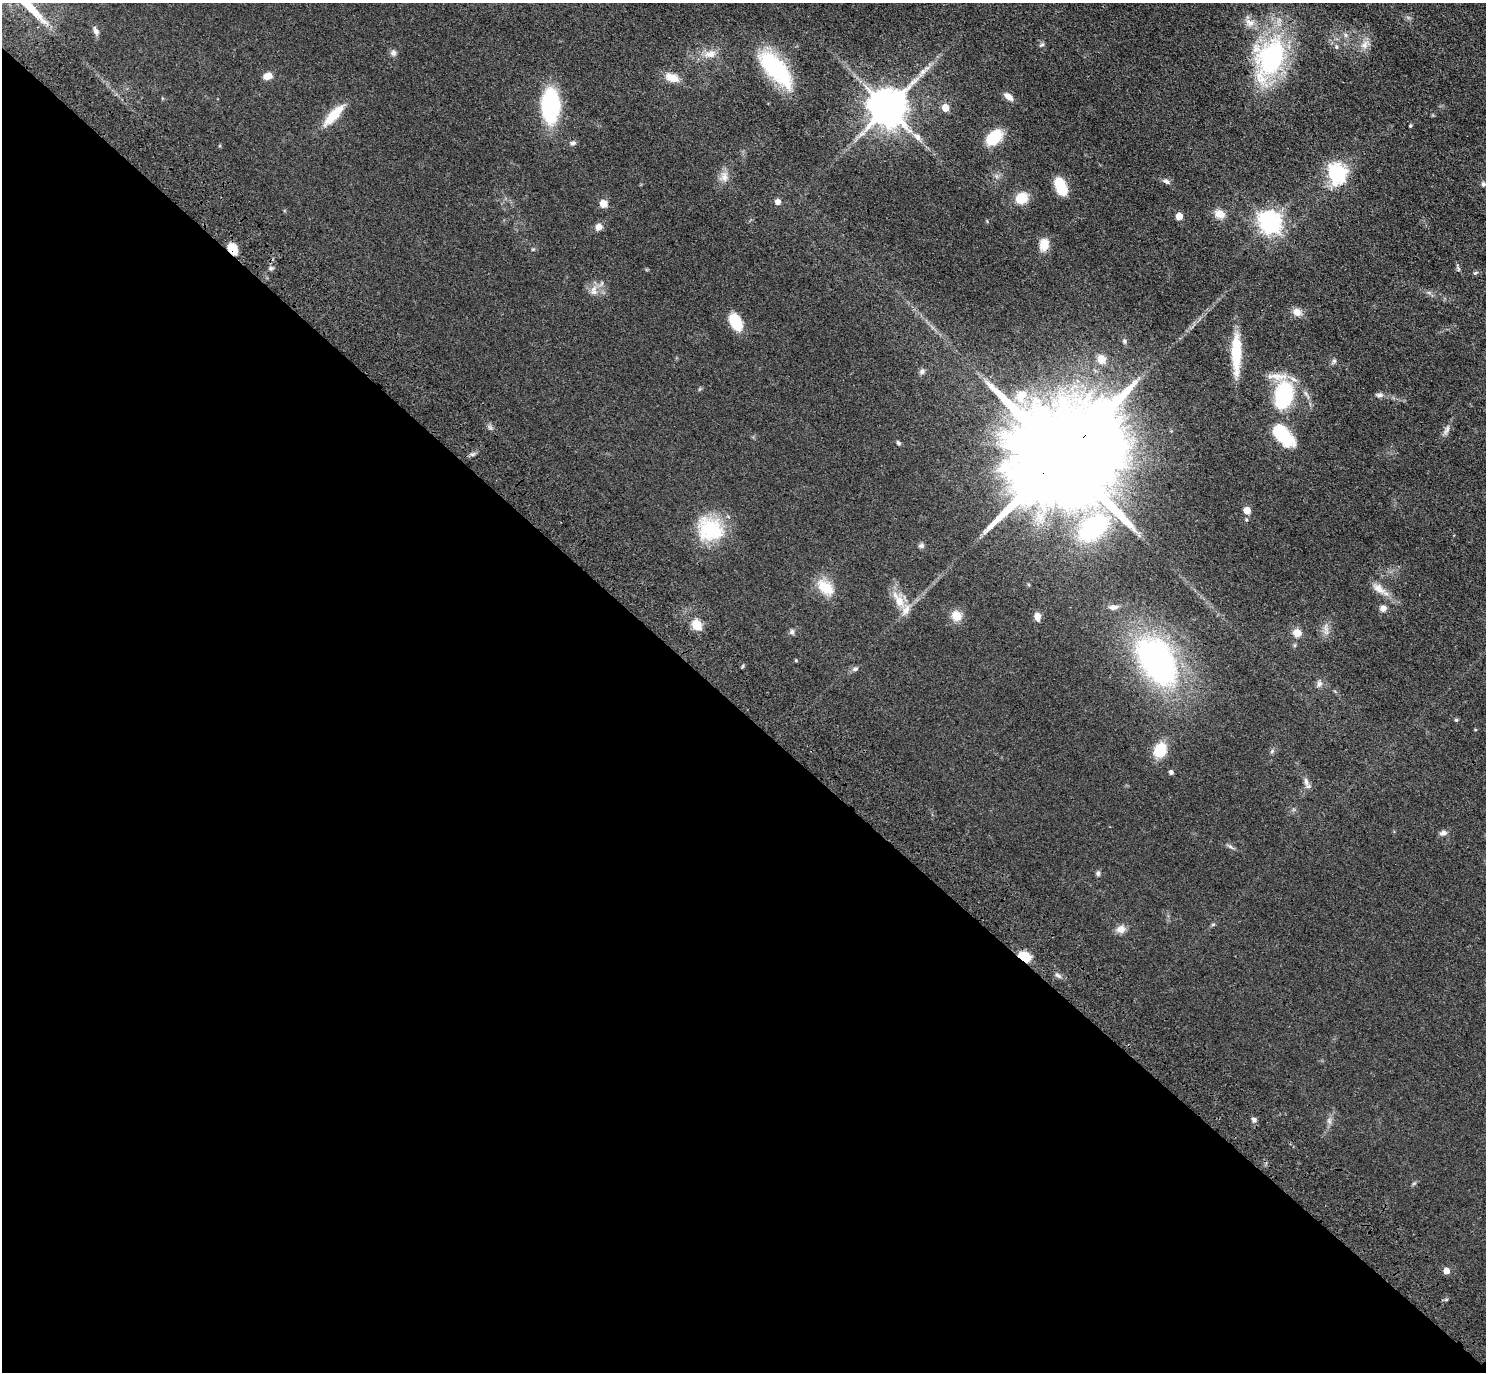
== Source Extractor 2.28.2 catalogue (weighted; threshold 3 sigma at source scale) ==
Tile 14 of 4 x 4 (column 2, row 4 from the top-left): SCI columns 1576-3059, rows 389-1758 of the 6118 x 6118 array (HDU 1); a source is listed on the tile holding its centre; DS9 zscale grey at full resolution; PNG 1488 x 1374 px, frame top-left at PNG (2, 3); no overlay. Shown black and unused: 48% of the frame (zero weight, under 3 of 4 exposures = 6% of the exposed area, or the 3 px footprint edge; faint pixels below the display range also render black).
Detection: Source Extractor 2.28.2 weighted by HDU 2 'WHT'; one run over the whole footprint, this tile lists its part. Background 0.0402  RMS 0.006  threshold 0.0268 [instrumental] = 3 sigma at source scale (4.5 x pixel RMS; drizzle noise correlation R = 1.50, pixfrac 1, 0.05/0.05 arcsec/px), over >= 5 px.
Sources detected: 93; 1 long thin detection or spike segment (spike, bleed or trail) — not listed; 1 inside a brighter listed object's ellipse — not listed separately; the other 91 listed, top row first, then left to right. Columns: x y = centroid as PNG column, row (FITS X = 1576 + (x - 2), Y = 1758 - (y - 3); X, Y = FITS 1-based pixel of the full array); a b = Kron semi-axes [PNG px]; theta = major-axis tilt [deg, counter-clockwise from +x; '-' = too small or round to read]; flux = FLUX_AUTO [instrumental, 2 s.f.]
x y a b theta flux
1250 23 14 10 -33 5.1
96 31 11 6 -67 2.4
1042 45 8 4 36 1
1365 45 14 9 55 4.7
393 53 8 7 - 2
710 54 19 10 11 7
1270 59 42 26 69 100
776 69 45 18 -49 58
267 76 9 6 9 5.5
672 77 16 9 -21 8.2
1008 97 11 6 -38 4.2
550 105 25 15 -90 75
887 108 11 10 - 1900
945 108 5 5 - 12
334 115 31 9 47 15
1410 126 3 3 - 0.81
917 137 11 7 -38 3.8
994 137 15 10 40 23
572 143 7 6 - 1.4
1337 173 8 7 - 220
724 177 16 10 -88 4.8
1166 181 9 6 -21 1.9
1483 184 6 5 - 1.4
1061 187 19 10 -67 16
1022 198 13 11 36 12
778 202 5 5 - 4.4
603 204 5 5 - 14
1220 214 12 9 -23 5.8
1179 216 5 5 - 10
1269 223 8 7 - 390
599 227 9 8 - 3.2
1044 244 15 11 84 7.4
232 248 11 8 -56 12
533 249 6 3 18 0.66
271 268 6 5 - 1.2
1458 268 11 4 -67 1.2
1475 273 7 4 29 1
594 292 10 8 -22 3.5
1297 312 11 10 - 4.4
735 322 18 11 -64 17
1124 341 6 5 - 1
1236 353 43 9 90 24
1101 359 5 5 - 17
1334 361 7 5 44 1.2
922 371 8 6 89 1.6
1275 376 30 10 -1 8.3
1284 395 24 16 78 55
1379 395 9 6 4 2
1021 396 18 14 55 12
1447 430 16 6 62 2.8
1284 436 33 17 -45 23
898 443 6 4 -52 1.1
472 454 6 4 -18 1
1062 456 37 24 40 26000
1247 511 5 5 - 9.8
1246 520 5 4 - 0.69
1093 528 29 18 40 80
710 529 33 28 -34 34
921 546 8 6 24 1.5
825 587 24 14 -40 14
1379 589 22 10 -36 6.2
899 601 19 12 -68 10
1113 607 13 7 5 2.5
1383 608 8 7 - 3.2
956 616 13 12 - 6.9
1037 617 8 6 -80 4
697 625 6 5 - 35
1326 628 14 6 -90 3.2
792 632 7 6 - 1.5
1297 633 7 6 - 8.8
796 660 5 3 - 0.49
1157 660 42 26 -59 180
855 669 8 6 25 1.7
1319 684 10 7 79 2.2
1456 720 4 4 - 0.8
1475 730 4 3 - 0.51
1160 750 13 11 62 17
1272 751 7 4 46 0.99
1171 772 5 4 - 1.7
1306 782 11 7 -75 2.6
1443 833 10 6 11 2
1231 847 10 4 -36 1.3
1098 873 7 6 - 1.3
1213 924 6 4 2 0.72
1121 929 12 10 6 3.9
1024 956 13 9 -34 11
1058 975 9 5 -38 1.6
1254 1119 6 5 - 1.7
1329 1121 8 5 -46 1.4
1414 1183 7 4 19 0.81
1446 1271 5 5 - 5.3
Overlapping masked pixels (flux is a lower limit): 3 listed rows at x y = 232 248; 1062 456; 1024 956